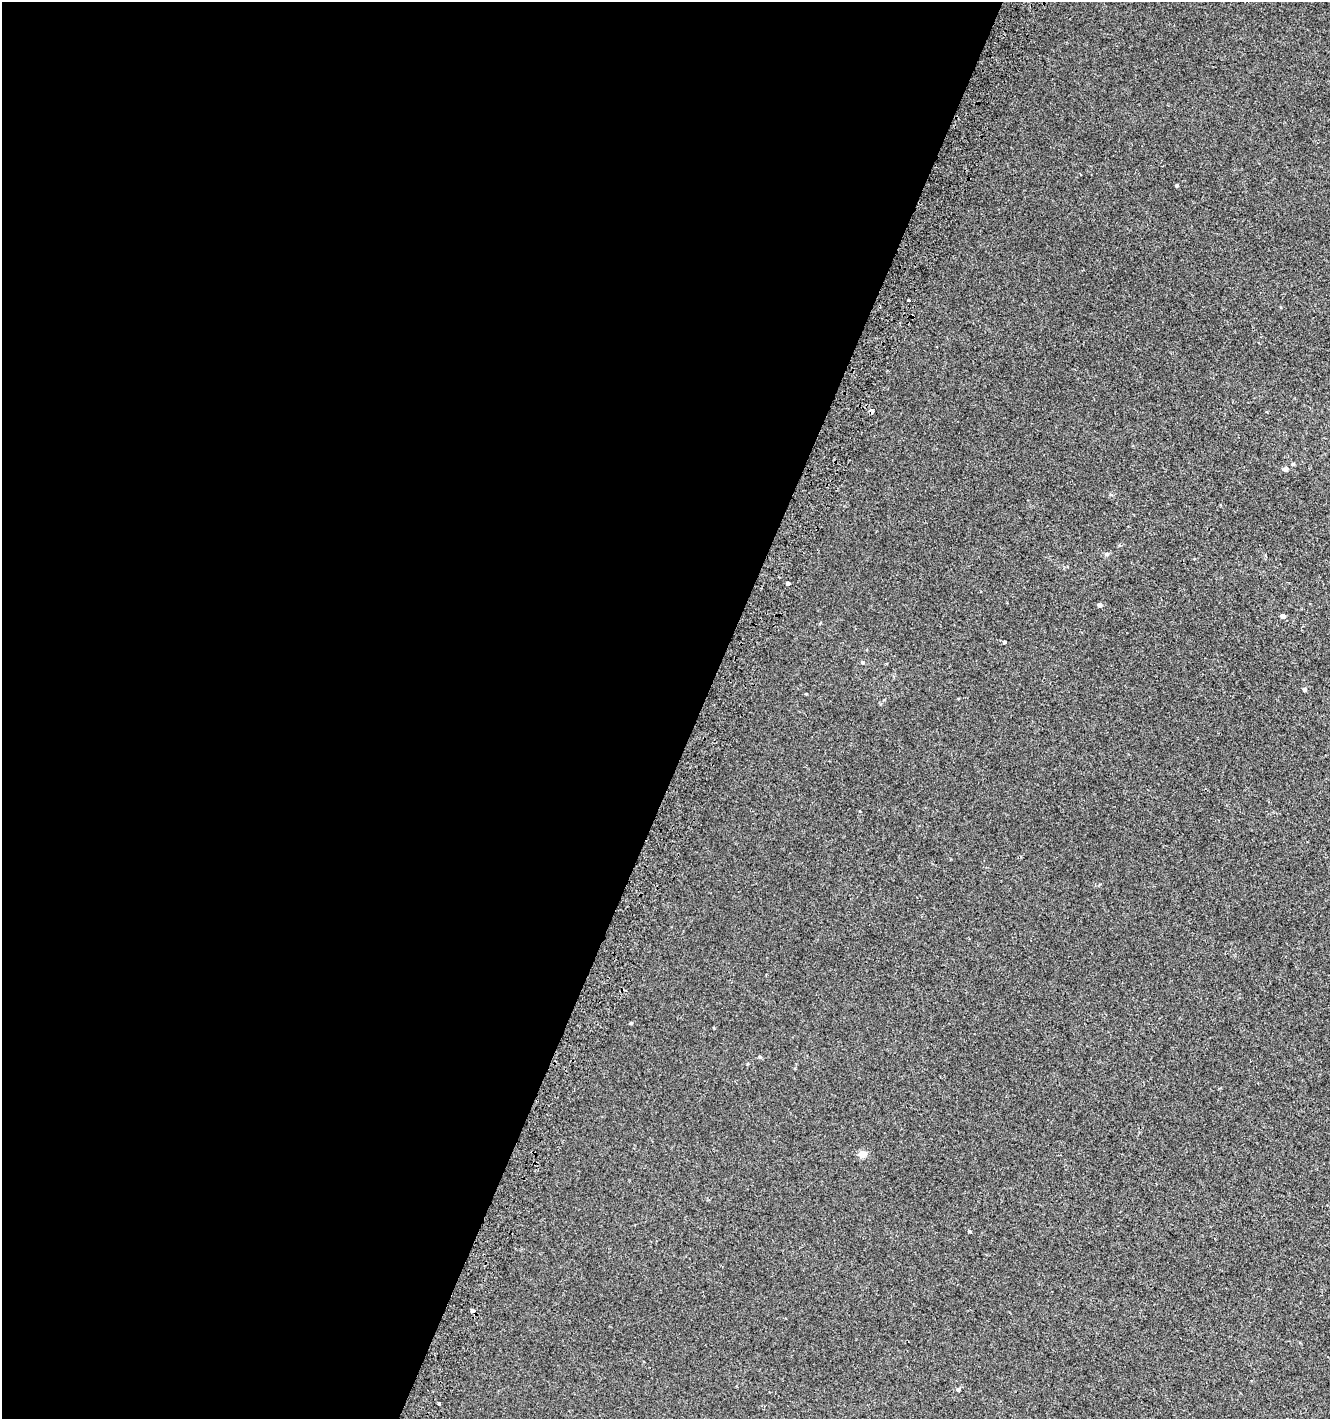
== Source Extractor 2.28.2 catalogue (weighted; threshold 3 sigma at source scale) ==
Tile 5 of 4 x 4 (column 1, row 2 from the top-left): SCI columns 310-1637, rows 2853-4269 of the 5865 x 5714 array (HDU 1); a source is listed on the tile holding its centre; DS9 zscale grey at full resolution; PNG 1332 x 1421 px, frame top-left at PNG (2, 2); no overlay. Shown black and unused: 53% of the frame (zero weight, under 2 of 3 exposures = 2% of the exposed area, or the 3 px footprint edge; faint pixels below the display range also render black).
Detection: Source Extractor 2.28.2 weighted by HDU 2 'WHT'; one run over the whole footprint, this tile lists its part. Background 0.0117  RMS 0.0064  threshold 0.0286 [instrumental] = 3 sigma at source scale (4.5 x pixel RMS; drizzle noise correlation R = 1.50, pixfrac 1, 0.0396/0.0396 arcsec/px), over >= 5 px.
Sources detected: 19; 1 cosmic-ray / hot-pixel residue — not listed; the other 18 listed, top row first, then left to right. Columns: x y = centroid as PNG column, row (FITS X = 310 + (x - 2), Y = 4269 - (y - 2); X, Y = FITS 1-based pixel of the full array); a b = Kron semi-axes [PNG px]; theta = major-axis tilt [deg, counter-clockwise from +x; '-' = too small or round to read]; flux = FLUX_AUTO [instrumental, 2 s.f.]
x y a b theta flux
1177 185 3 3 - 0.73
908 300 3 3 - 1.4
872 411 4 3 - 21
1293 464 5 4 - 0.69
1285 469 5 5 - 2.4
1107 554 6 5 - 1.2
788 584 4 3 - 5.7
1100 605 5 4 - 1.5
1283 616 5 5 - 1.8
1004 642 3 3 - 1.4
862 662 4 4 - 0.66
1304 689 5 4 - 1.2
631 1023 4 4 - 0.58
760 1057 5 4 - 0.67
862 1154 5 5 - 9.7
969 1231 4 3 - 0.93
958 1389 4 3 - 3.7
439 1404 3 2 - 0.78
Overlapping masked pixels (flux is a lower limit): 1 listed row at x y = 872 411